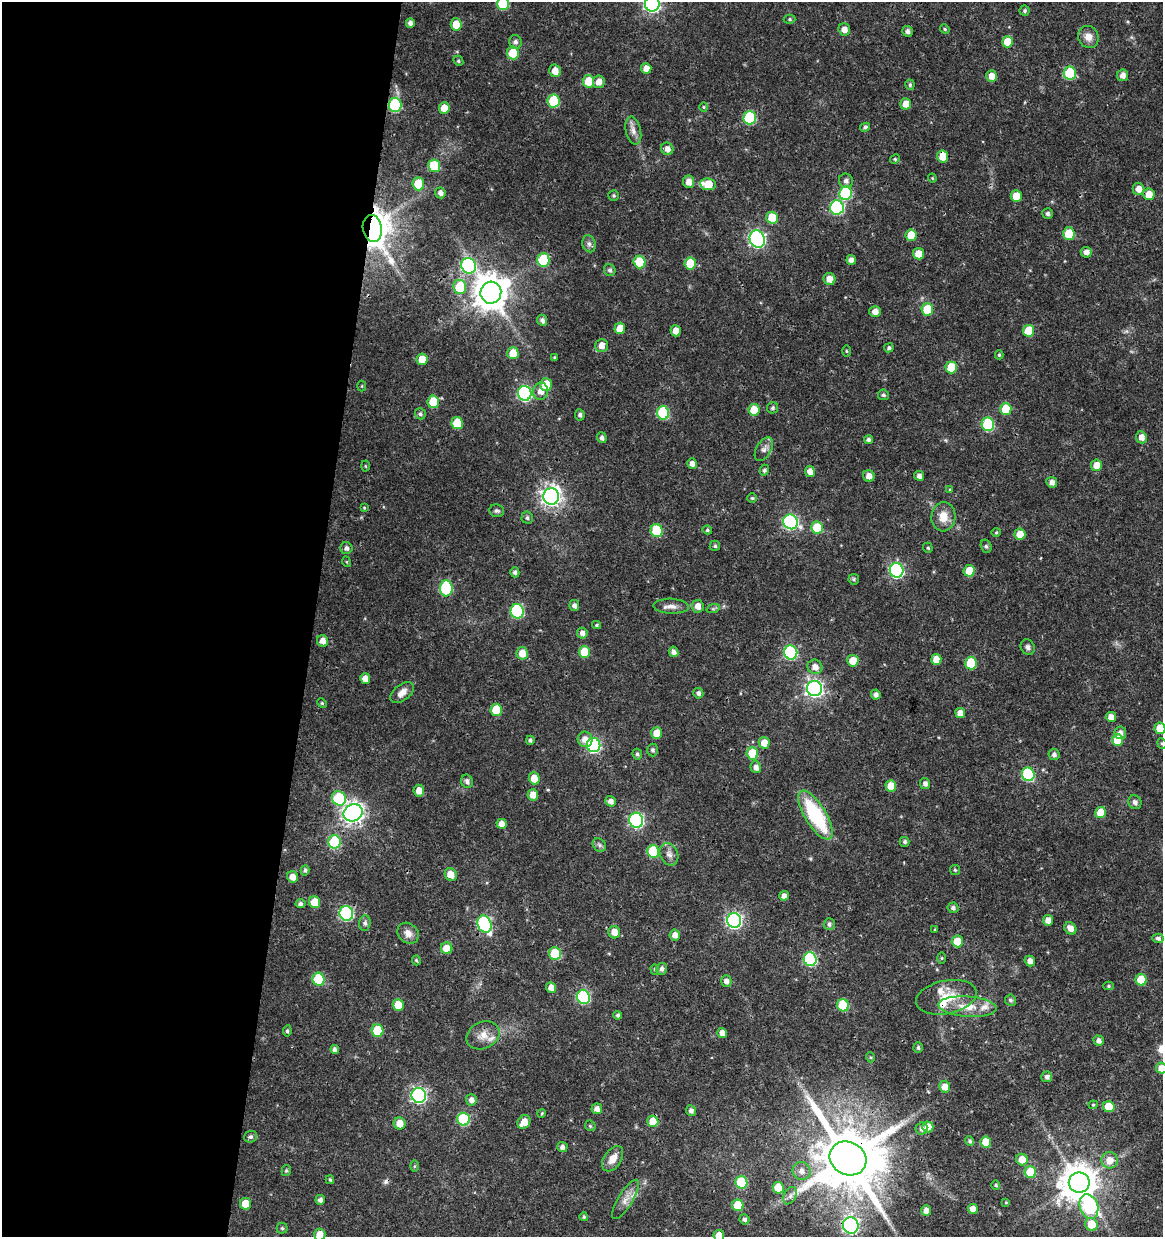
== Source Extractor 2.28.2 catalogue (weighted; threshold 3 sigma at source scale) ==
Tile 5 of 4 x 4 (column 1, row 2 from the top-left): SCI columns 283-1443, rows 2472-3706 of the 5147 x 4948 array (HDU 1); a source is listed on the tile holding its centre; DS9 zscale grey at full resolution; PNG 1165 x 1239 px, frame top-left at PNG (2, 2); each listed source drawn as its Kron ellipse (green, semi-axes under 4 px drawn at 4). Shown black and unused: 27% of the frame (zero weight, under 3 of 4 exposures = <1% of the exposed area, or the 3 px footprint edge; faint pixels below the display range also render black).
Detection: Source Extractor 2.28.2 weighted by HDU 2 'WHT'; one run over the whole footprint, this tile lists its part. Background 0.0216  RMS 0.002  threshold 0.00884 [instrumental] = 3 sigma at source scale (4.5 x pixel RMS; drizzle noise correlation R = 1.50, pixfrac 1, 0.0396/0.0396 arcsec/px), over >= 5 px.
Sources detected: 292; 1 inside a brighter object's white glare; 1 cosmic-ray / hot-pixel residue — neither listed nor drawn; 4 inside a brighter listed object's ellipse — not listed separately; the other 286 listed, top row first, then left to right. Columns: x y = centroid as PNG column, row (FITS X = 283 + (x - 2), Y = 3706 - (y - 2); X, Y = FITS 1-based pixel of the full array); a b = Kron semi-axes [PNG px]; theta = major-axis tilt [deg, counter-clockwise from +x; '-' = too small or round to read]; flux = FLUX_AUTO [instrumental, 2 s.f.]
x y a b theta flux
503 3 7 6 - 13
652 4 8 7 - 70
1025 11 5 5 - 0.38
790 19 6 4 -1 0.3
410 23 5 4 - 0.8
456 24 6 5 - 3.7
844 29 6 6 - 1.3
945 29 5 4 - 0.25
907 31 5 5 - 0.7
1088 37 11 10 - 1.5
515 42 7 6 - 0.65
1007 42 6 5 - 3.6
513 53 6 6 - 5
458 61 5 4 - 0.31
646 68 5 5 - 1.5
555 71 6 5 - 1.8
1070 73 6 6 - 12
1123 75 6 5 - 1.2
991 76 6 5 - 1.7
588 81 6 5 - 4.1
599 82 6 6 - 1.6
910 85 5 4 - 0.35
553 101 7 6 - 11
906 104 5 5 - 2.1
395 105 7 6 - 20
704 107 4 4 - 0.22
444 108 6 5 - 2.4
750 118 7 6 - 17
865 127 5 4 - 0.43
633 131 14 7 -77 1.3
667 149 6 6 - 1.2
943 156 6 5 - 3.8
895 159 5 4 - 0.26
434 166 6 6 - 8.6
932 178 4 4 - 0.19
846 181 7 7 - 0.78
689 182 6 5 - 1.5
418 184 6 6 - 5.9
708 184 8 6 -9 4.6
1138 189 6 6 - 1.6
440 193 5 5 - 0.76
846 193 7 6 - 16
1149 194 6 5 - 2.5
614 196 5 5 - 0.33
1016 196 6 5 - 3.3
837 207 7 7 - 28
1047 213 5 5 - 0.48
772 218 6 5 - 5.2
372 228 13 9 -81 390
1069 234 6 5 - 5.8
911 235 6 5 - 3.9
757 239 9 7 -65 58
589 244 9 6 -74 0.66
1086 252 5 5 - 1.1
918 254 6 5 - 2.4
543 260 7 6 - 9.8
851 260 5 4 - 1.1
640 262 6 6 - 7.5
690 263 6 5 - 5.9
469 266 8 7 - 34
610 270 6 5 - 0.42
829 279 6 6 - 1.8
460 287 7 6 - 8.2
491 293 11 10 - 420
927 309 6 6 - 7
875 311 5 5 - 1.4
542 320 6 5 - 0.68
620 328 5 5 - 3.2
676 331 5 5 - 2.1
1029 331 6 5 - 5.8
601 345 6 6 - 1.5
889 348 5 4 - 0.41
846 351 5 3 - 0.23
513 353 6 5 - 3.3
999 355 4 4 - 0.28
554 357 4 4 - 0.21
422 359 6 5 - 2.8
951 367 6 5 - 6.1
546 385 6 6 - 4.1
362 386 5 3 - 0.18
540 391 8 7 - 1.6
525 393 7 7 - 38
883 395 5 5 - 0.4
433 402 6 5 - 5.9
773 408 6 5 - 0.41
1006 409 6 6 - 5.3
754 410 6 5 - 4.1
663 413 7 6 - 15
420 414 5 5 - 0.46
580 415 5 5 - 0.53
457 423 6 5 - 5.3
988 424 7 6 - 17
1141 437 6 5 - 1.3
602 438 5 4 - 0.6
868 439 4 4 - 0.49
764 449 13 7 59 1
692 464 5 5 - 0.95
1097 465 5 5 - 2.5
365 466 5 3 - 0.21
764 470 5 4 - 0.47
810 472 5 5 - 1.4
869 476 6 5 - 1.6
919 476 5 5 - 0.82
1052 482 5 5 - 0.97
950 490 4 4 - 0.24
551 496 8 8 - 110
752 498 4 4 - 0.27
364 508 4 3 - 0.2
497 511 7 6 - 0.46
943 517 14 12 85 2.7
527 518 6 6 - 0.48
791 522 8 7 - 37
817 528 6 5 - 6.7
707 530 4 4 - 0.34
657 531 6 6 - 10
996 532 4 4 - 0.22
1020 534 5 5 - 3.1
715 546 5 5 - 0.36
986 546 7 5 -73 0.37
346 548 6 6 - 0.67
928 548 5 4 - 0.29
347 562 5 3 - 0.2
897 570 7 7 - 37
969 571 6 5 - 3.6
515 572 5 4 - 0.52
854 579 5 5 - 0.33
446 588 8 6 87 19
574 606 5 5 - 0.75
671 606 18 7 -2 1.4
698 606 6 6 - 1.5
713 609 7 4 18 0.34
517 611 7 6 - 27
597 625 4 4 - 0.3
582 633 5 5 - 0.81
323 641 6 5 - 1.4
1028 647 8 7 - 0.61
584 652 6 5 - 6.2
674 652 5 4 - 0.87
522 653 6 5 - 2.7
791 653 7 6 - 27
936 659 5 5 - 2.4
853 661 6 5 - 3.2
971 663 6 6 - 7.7
815 667 7 7 - 1.5
365 679 5 5 - 1.5
814 689 7 7 - 74
402 693 13 8 37 1.6
698 693 5 5 - 0.55
876 695 5 5 - 0.78
322 703 5 4 - 0.24
496 710 6 5 - 6
960 713 5 5 - 1.9
1111 717 5 5 - 1.5
1160 728 6 5 - 3.2
657 733 6 5 - 3.5
1120 733 6 6 - 0.9
585 739 8 7 - 1.7
530 740 4 4 - 0.41
1118 740 6 5 - 5.6
764 743 6 5 - 2.2
1162 743 5 4 - 0.26
594 745 7 6 - 34
652 750 6 5 - 0.42
752 753 6 5 - 6.2
637 754 5 4 - 0.44
1054 754 5 5 - 0.69
756 767 6 5 - 0.96
1028 774 7 6 - 20
534 778 6 5 - 2.6
467 781 7 5 -69 0.68
925 784 5 5 - 0.8
891 786 6 5 - 3.8
419 791 6 5 - 1.7
533 795 6 5 - 1.8
339 798 7 6 - 11
611 801 5 5 - 1
1135 802 7 6 - 0.81
353 813 9 8 - 130
1101 813 5 5 - 4.3
815 815 28 10 -59 17
636 820 7 7 - 43
502 824 5 5 - 1.6
334 842 7 6 - 14
905 842 5 5 - 0.43
599 845 7 6 - 0.54
653 851 6 6 - 11
669 854 11 9 -65 1.2
305 870 5 4 - 0.4
955 870 5 5 - 0.28
451 874 6 6 - 2.1
292 877 6 5 - 1.5
784 896 5 4 - 1.1
315 902 6 5 - 3.2
300 904 5 4 - 0.52
953 908 5 5 - 0.61
346 913 7 7 - 30
734 920 7 7 - 52
1048 920 5 5 - 1.5
365 923 8 6 85 0.56
484 924 9 7 -66 29
829 924 6 5 - 0.56
1070 928 6 5 - 1.4
935 929 3 3 - 0.16
614 932 6 6 - 1.9
408 933 11 9 -43 1.4
675 935 5 5 - 1.3
1158 938 5 4 - 0.51
957 941 6 5 - 3.8
447 948 6 5 - 2.8
555 954 6 6 - 8
941 958 5 4 - 0.21
810 959 7 6 - 23
416 960 5 4 - 0.28
1030 961 5 5 - 1.3
655 969 5 4 - 0.27
662 969 6 5 - 0.71
319 979 6 6 - 11
1141 980 6 5 - 6.3
726 981 6 5 - 0.89
1109 986 5 4 - 0.29
551 987 5 5 - 1.5
583 997 7 6 - 24
946 997 31 16 11 5.2
1010 1000 6 5 - 0.44
398 1005 6 5 - 4.1
843 1005 6 6 - 11
968 1007 29 10 -4 4
618 1015 4 4 - 0.43
287 1031 5 4 - 0.36
377 1031 6 6 - 8.4
722 1033 5 5 - 1.5
483 1035 17 13 24 2.4
1099 1041 5 5 - 0.88
918 1048 5 5 - 0.39
335 1050 4 4 - 0.67
870 1057 5 3 - 0.19
1161 1068 5 5 - 2.1
1047 1077 5 5 - 0.64
945 1087 6 5 - 1.9
419 1095 7 7 - 51
471 1100 5 5 - 1
1093 1105 4 4 - 0.23
1109 1107 6 5 - 4.5
597 1109 5 5 - 1.1
691 1111 5 5 - 0.68
542 1113 4 3 - 0.2
463 1119 6 6 - 17
653 1121 6 5 - 4.5
524 1122 7 6 - 2.4
400 1123 6 6 - 2.1
590 1126 6 4 -46 0.3
928 1127 5 5 - 2.4
921 1128 6 6 - 0.75
250 1137 7 5 20 0.52
970 1141 4 4 - 0.39
986 1142 5 5 - 4.3
562 1147 5 5 - 0.8
848 1158 19 16 -27 1800
613 1159 14 8 56 2.1
1022 1160 6 5 - 3
1109 1160 8 8 - 2.3
414 1166 5 4 - 0.23
286 1171 5 4 - 0.28
801 1171 9 9 - 1.3
1030 1172 6 5 - 7.3
330 1180 4 3 - 0.29
741 1182 6 6 - 14
1079 1183 10 10 - 470
996 1185 4 4 - 0.24
778 1188 6 5 - 4.1
790 1196 9 6 63 0.73
625 1199 23 7 58 1.8
320 1200 5 4 - 0.73
1006 1202 4 4 - 0.2
246 1204 6 5 - 3.7
738 1205 6 5 - 6
1089 1206 12 9 -70 18
973 1209 5 5 - 2.2
926 1210 5 5 - 1.4
584 1217 4 4 - 0.3
744 1219 5 5 - 0.54
1091 1224 6 6 - 4.3
851 1225 8 7 - 54
282 1228 5 5 - 0.31
320 1235 6 5 - 2.2
719 1235 5 5 - 2.8
Overlapping masked pixels (flux is a lower limit): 9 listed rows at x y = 395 105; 943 156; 372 228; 791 522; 1028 774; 815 815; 346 913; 484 924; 848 1158
Isophote crosses this tile's border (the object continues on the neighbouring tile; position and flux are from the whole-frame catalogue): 7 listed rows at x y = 503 3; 652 4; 1160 728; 1162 743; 1161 1068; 320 1235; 719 1235